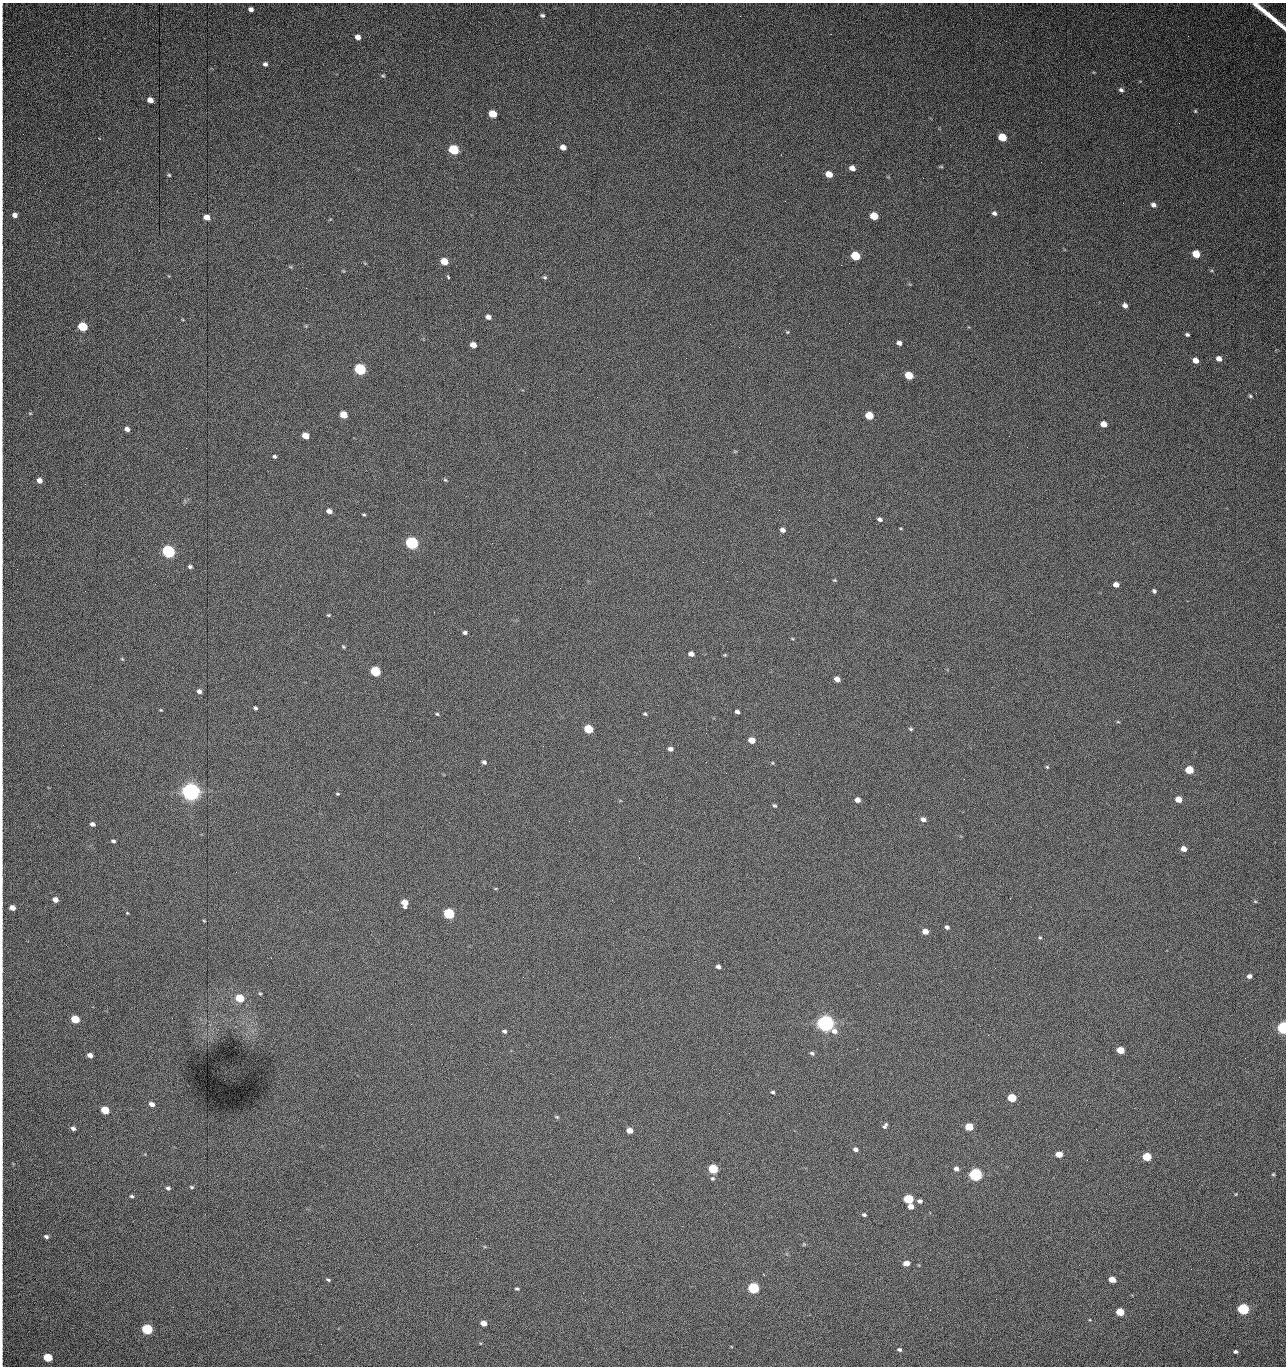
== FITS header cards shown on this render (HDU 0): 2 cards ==
NAXIS1  =                 1284 / length of data axis 1
NAXIS2  =                 1364 / length of data axis 2

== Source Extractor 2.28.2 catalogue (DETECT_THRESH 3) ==
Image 1284 x 1364 px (HDU 0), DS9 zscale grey, 1 PNG px = 1 image px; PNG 1288 x 1368 px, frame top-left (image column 1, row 1364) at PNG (2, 3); no overlay
Background 873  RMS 30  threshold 89.2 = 3 sigma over >= 5 px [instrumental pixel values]
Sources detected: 180; all 180 listed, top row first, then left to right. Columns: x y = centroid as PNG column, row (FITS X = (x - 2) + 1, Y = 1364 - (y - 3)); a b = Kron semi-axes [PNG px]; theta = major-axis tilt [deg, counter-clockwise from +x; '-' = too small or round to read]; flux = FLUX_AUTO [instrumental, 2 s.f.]
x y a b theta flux
251 9 5 4 - 7.7e+03
542 15 5 4 - 4.0e+03
1270 16 41 4 -40 5.5e+04
1188 36 2 2 - 8.1e+02
358 37 5 5 - 1.3e+04
265 64 6 5 - 5.2e+03
383 76 5 4 - 2.7e+03
1121 90 6 5 - 5.3e+03
150 100 5 4 - 1.5e+04
1195 111 5 5 - 2.5e+03
492 114 6 5 - 4.4e+04
1179 123 2 2 - 7.9e+02
1002 137 6 5 - 6.1e+04
563 147 5 4 - 1.4e+04
454 150 6 5 - 1.6e+05
1041 162 2 2 - 1.1e+03
941 167 6 4 -1 2.2e+03
852 168 5 4 - 1.3e+04
829 174 6 5 - 2.9e+04
169 175 4 4 - 2.3e+03
923 178 2 2 - 1.1e+04
1153 205 6 5 - 7.4e+03
994 213 5 5 - 6.1e+03
15 215 5 4 - 1.1e+04
874 216 6 5 - 5.2e+04
207 217 5 4 - 2.0e+04
1196 254 6 5 - 4.4e+04
855 256 6 5 - 1.0e+05
444 261 6 5 - 4.1e+04
841 265 2 2 - 1.7e+04
343 271 6 3 -33 1.9e+03
1212 271 5 3 - 2.5e+03
448 277 4 3 - 6.5e+03
545 277 5 4 - 3.1e+03
1125 305 5 4 - 8.2e+03
488 317 5 4 - 9.8e+03
710 324 3 2 - 2.3e+03
83 327 6 5 - 1.0e+05
787 332 5 4 - 2.3e+03
1187 335 5 4 - 3.9e+03
899 343 5 4 - 8.3e+03
473 345 5 5 - 1.6e+04
1219 359 5 4 - 1.1e+04
1196 360 5 4 - 1.6e+04
360 369 6 5 - 3.0e+05
909 375 6 5 - 5.8e+04
1250 396 4 4 - 2.8e+03
30 413 5 3 - 1.9e+03
344 415 6 5 - 3.8e+04
869 415 6 5 - 6.1e+04
1104 424 5 5 - 1.9e+04
127 429 5 4 - 9.1e+03
305 436 5 5 - 2.9e+04
1009 436 3 2 - 2.1e+03
186 448 2 2 - 2.7e+03
735 451 6 3 18 2.1e+03
275 456 4 4 - 3.8e+03
39 480 5 5 - 1.3e+04
445 480 5 4 - 2.4e+03
329 511 5 4 - 1.0e+04
364 515 5 3 - 2.3e+03
880 519 5 4 - 6.1e+03
783 530 5 4 - 8.9e+03
412 543 6 5 - 4.9e+05
492 543 3 2 - 1.8e+03
168 552 6 5 - 5.3e+05
190 567 5 4 - 4.2e+03
834 580 5 4 - 2.1e+03
1116 585 5 4 - 1.3e+04
1154 591 4 4 - 3.8e+03
434 612 2 2 - 9.9e+02
328 615 5 4 - 2.2e+03
465 632 5 4 - 4.5e+03
792 639 5 3 - 1.8e+03
343 647 5 4 - 2.4e+03
691 654 5 4 - 1.1e+04
725 655 4 4 - 2.0e+03
122 659 6 3 -45 2.2e+03
375 671 6 5 - 1.6e+05
837 679 5 4 - 1.5e+04
199 691 5 4 - 7.8e+03
255 708 4 3 - 3.9e+03
161 710 4 3 - 1.8e+03
737 712 5 4 - 6.1e+03
437 714 4 4 - 2.4e+03
645 714 4 3 - 2.7e+03
1118 722 5 3 - 1.9e+03
588 729 6 5 - 9.3e+04
911 729 5 4 - 2.8e+03
752 740 5 5 - 2.8e+04
543 746 3 2 - 2.3e+03
670 749 5 4 - 8.3e+03
484 762 5 4 - 4.7e+03
706 762 2 2 - 8.1e+02
773 763 5 3 - 1.8e+03
1047 767 4 4 - 2.5e+03
1189 770 5 5 - 7.6e+04
726 773 3 2 - 1.8e+03
191 792 7 6 - 1.7e+06
337 794 5 3 - 2.2e+03
1179 799 5 5 - 2.6e+04
857 800 5 4 - 1.1e+04
774 806 5 4 - 3.3e+03
923 819 6 4 -22 8.9e+03
92 824 5 4 - 6.9e+03
113 841 5 3 - 4.0e+03
1184 849 5 4 - 1.6e+04
55 900 5 4 - 1.3e+04
1255 901 6 4 -2 2.1e+03
404 903 6 5 - 2.8e+04
12 908 5 4 - 1.7e+04
127 913 3 3 - 1.8e+03
449 914 6 5 - 2.4e+05
204 921 4 3 - 1.6e+03
947 927 4 4 - 6.0e+03
925 932 5 4 - 1.9e+04
1040 938 5 4 - 2.2e+03
718 967 4 4 - 6.5e+03
1249 976 5 4 - 7.8e+03
523 977 3 2 - 1.5e+03
260 994 4 4 - 2.2e+03
240 998 6 5 - 6.4e+04
75 1019 6 5 - 7.6e+04
825 1023 7 6 - 1.4e+06
411 1024 2 2 - 3.7e+03
1283 1028 5 5 - 5.8e+05
504 1031 5 4 - 4.4e+03
857 1049 2 2 - 1.3e+03
1120 1050 5 4 - 4.9e+04
812 1053 6 4 -23 4.5e+03
90 1055 5 4 - 1.1e+04
1245 1058 2 2 - 1.2e+03
1179 1077 2 2 - 1.8e+03
773 1092 5 4 - 3.6e+03
1012 1098 5 5 - 8.9e+04
152 1104 5 4 - 1.3e+04
105 1110 6 5 - 6.7e+04
557 1117 6 4 5 2.3e+03
885 1126 8 5 54 5.1e+03
969 1127 5 5 - 7.3e+04
73 1128 5 4 - 6.1e+03
630 1130 5 4 - 2.1e+04
91 1136 2 2 - 1.6e+03
855 1149 5 4 - 7.4e+03
1059 1154 5 4 - 3.3e+04
1147 1157 5 5 - 9.9e+04
1087 1160 2 2 - 1.4e+03
713 1169 6 5 - 1.5e+05
956 1169 5 4 - 8.4e+03
975 1174 6 5 - 6.2e+05
1273 1174 4 4 - 2.3e+03
712 1178 6 5 - 3.8e+03
191 1187 5 4 - 3.0e+03
168 1188 5 4 - 4.8e+03
1236 1194 4 3 - 1.5e+03
132 1196 5 4 - 3.7e+03
908 1199 6 5 - 1.5e+05
920 1201 5 4 - 6.5e+03
911 1206 5 4 - 1.7e+04
864 1215 4 4 - 4.3e+03
280 1220 2 2 - 1.4e+03
46 1236 5 4 - 4.8e+03
476 1238 2 2 - 5.8e+03
308 1243 3 2 - 1.5e+03
417 1244 2 2 - 3.6e+03
804 1244 6 4 46 2.2e+03
906 1263 5 4 - 2.0e+04
1112 1279 5 4 - 2.7e+04
328 1280 5 3 - 3.0e+03
753 1288 6 5 - 3.0e+05
517 1289 4 3 - 3.4e+03
996 1299 2 2 - 1.7e+03
1243 1309 5 5 - 3.6e+05
1120 1312 5 5 - 7.8e+04
483 1323 5 4 - 1.9e+04
147 1329 6 5 - 2.4e+05
321 1344 2 2 - 9.7e+02
899 1350 5 4 - 4.5e+03
1235 1352 5 4 - 5.1e+03
48 1357 6 5 - 9.5e+04
At the frame edge (FLAGS 8, measured only in part): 2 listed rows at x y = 1270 16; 1283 1028

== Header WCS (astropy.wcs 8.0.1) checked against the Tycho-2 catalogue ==
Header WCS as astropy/WCSLIB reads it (CRVAL/CRPIX/CD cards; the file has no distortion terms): RA---TAN/DEC--TAN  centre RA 15:41:43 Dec +51:58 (235.43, +51.97 deg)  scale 1.26 arcsec/px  FOV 26.9' x 28.5'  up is +93 deg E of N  parity flipped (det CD > 0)
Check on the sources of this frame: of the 60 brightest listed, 11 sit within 2.0 arcsec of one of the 13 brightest Tycho-2 stars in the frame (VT <= 12.29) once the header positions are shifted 0.24 arcsec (0.19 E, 0.14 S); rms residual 0.98 arcsec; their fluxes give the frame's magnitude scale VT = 25.23 - 2.5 log10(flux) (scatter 0.19 mag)
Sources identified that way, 11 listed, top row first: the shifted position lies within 2.0 arcsec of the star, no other Tycho-2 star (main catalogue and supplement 1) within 4.0 arcsec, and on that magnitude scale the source's flux lands within +1.5 / -3 mag of the star's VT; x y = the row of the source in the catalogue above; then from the Tycho-2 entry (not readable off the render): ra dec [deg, ICRS J2000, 3 dp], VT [Tycho-2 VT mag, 2 dp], TYC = Tycho-2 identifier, HIP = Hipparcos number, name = IAU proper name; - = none
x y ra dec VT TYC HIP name
360 369 235.614 +52.064 11.61 3489-1132-1 - -
412 543 235.514 +52.049 11.19 3489-1407-1 - -
168 552 235.515 +52.133 11.12 3489-1380-1 - -
191 792 235.378 +52.130 9.31 3489-1322-1 76850 -
449 914 235.303 +52.042 11.52 3489-958-1 - -
825 1023 235.232 +51.912 9.59 3489-824-1 - -
975 1174 235.143 +51.862 10.97 3489-1016-1 - -
908 1199 235.131 +51.886 12.29 3489-908-1 - -
753 1288 235.084 +51.941 11.45 3489-1346-1 - -
1243 1309 235.062 +51.771 11.53 3489-1453-1 - -
147 1329 235.075 +52.152 11.74 3489-912-1 - -